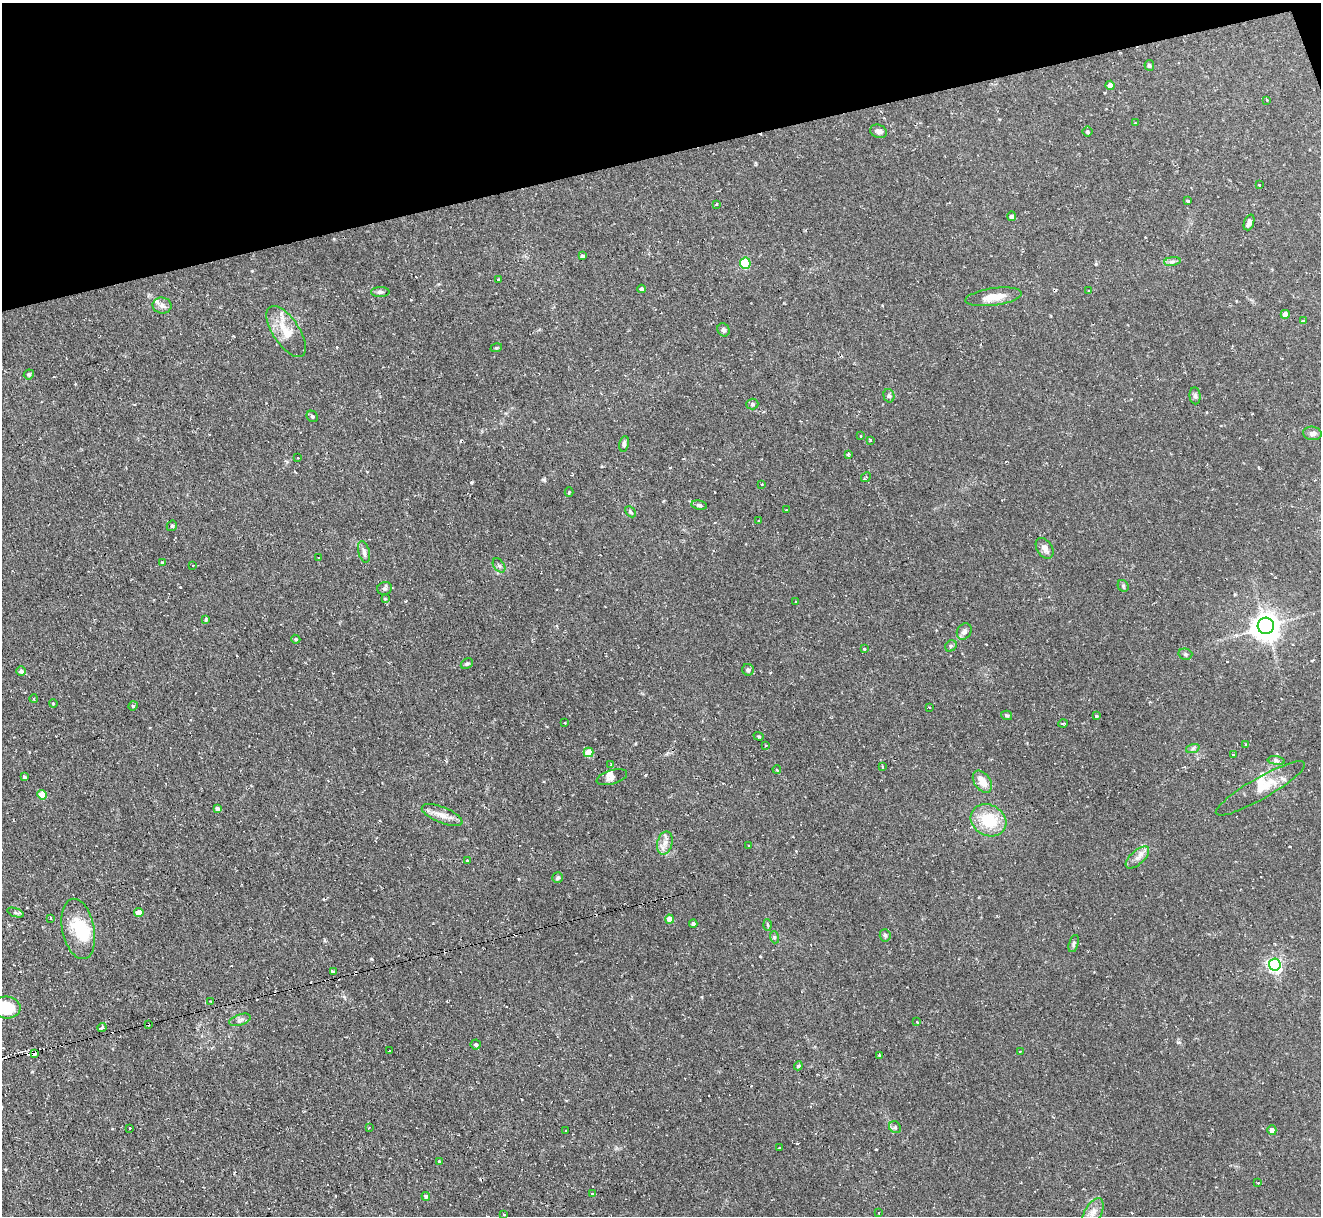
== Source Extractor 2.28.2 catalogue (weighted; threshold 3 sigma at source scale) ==
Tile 3 of 4 x 4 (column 3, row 1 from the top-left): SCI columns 2641-3959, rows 3780-4993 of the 5279 x 5261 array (HDU 1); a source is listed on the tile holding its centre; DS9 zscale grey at full resolution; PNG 1323 x 1218 px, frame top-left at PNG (2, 3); each listed source drawn as its Kron ellipse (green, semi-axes under 4 px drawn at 4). Shown black and unused: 13% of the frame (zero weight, under 2 of 3 exposures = <1% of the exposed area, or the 3 px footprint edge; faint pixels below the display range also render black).
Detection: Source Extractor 2.28.2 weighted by HDU 2 'WHT'; one run over the whole footprint, this tile lists its part. Background 0.126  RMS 0.0071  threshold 0.0318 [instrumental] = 3 sigma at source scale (4.5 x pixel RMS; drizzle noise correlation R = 1.50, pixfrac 1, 0.05/0.05 arcsec/px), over >= 5 px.
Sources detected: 154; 1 inside a brighter object's white glare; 18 cosmic-ray / hot-pixel residue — neither listed nor drawn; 3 inside a brighter listed object's ellipse — not listed separately; the other 132 listed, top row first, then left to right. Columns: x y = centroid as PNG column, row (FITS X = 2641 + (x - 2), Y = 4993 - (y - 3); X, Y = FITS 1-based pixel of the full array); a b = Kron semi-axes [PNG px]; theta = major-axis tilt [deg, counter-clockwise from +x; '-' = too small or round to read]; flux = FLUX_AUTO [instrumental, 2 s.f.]
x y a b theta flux
1149 65 5 4 - 1.4
1110 85 4 4 - 6.8
1267 100 3 3 - 0.81
1135 123 3 3 - 0.65
879 131 8 6 -21 2.6
1087 132 5 5 - 1
1259 185 3 3 - 0.76
1188 201 3 2 - 1.5
716 204 4 2 - 0.65
1012 216 5 4 - 2.2
1249 222 8 4 69 2.9
582 256 4 3 - 1.8
1172 261 8 4 8 1.7
745 263 5 5 - 38
498 280 3 2 - 0.63
642 289 4 4 - 2.3
1089 291 4 3 - 0.64
380 292 9 5 -1 1.7
994 297 28 8 8 11
162 305 9 8 - 3
1285 314 4 4 - 6.7
1303 321 3 3 - 1.4
723 330 7 5 -58 1.6
286 332 29 13 -56 14
496 348 6 3 17 0.77
29 374 5 4 - 1.1
889 396 7 5 -75 1.5
1195 396 8 5 -84 1.8
752 404 6 5 - 1.4
312 416 6 5 - 1.1
1312 433 9 6 -5 2.9
860 436 3 3 - 1.8
870 440 3 3 - 1.1
624 444 8 5 79 1.8
848 454 3 3 - 1.5
298 458 2 2 - 0.62
866 477 5 3 - 1.4
762 485 2 2 - 0.65
569 492 4 4 - 0.68
699 505 8 5 -10 1.4
786 510 2 2 - 0.47
630 512 6 4 -43 1.1
759 521 3 3 - 0.93
172 526 6 5 - 0.93
1045 548 11 7 -56 3.8
364 552 11 5 -76 2.3
319 558 3 2 - 1.1
162 562 4 3 - 0.65
193 565 3 2 - 0.9
499 565 8 5 -52 1.5
1123 586 6 5 - 1.1
384 588 7 6 - 1.5
385 599 4 3 - 0.66
796 602 3 2 - 0.72
206 619 4 3 - 0.71
1266 626 8 8 - 860
964 631 8 7 - 2.7
296 639 5 4 - 0.88
951 646 6 5 - 1.1
864 649 3 3 - 2.9
1185 654 7 5 -14 1.4
467 664 6 4 28 1.1
748 670 6 5 - 2.2
21 671 5 5 - 2.4
34 699 4 3 - 0.6
53 703 4 3 - 0.6
133 706 5 4 - 0.92
929 707 3 2 - 0.55
1007 715 5 4 - 0.97
1096 716 3 3 - 5.4
565 723 3 2 - 0.51
1063 724 5 3 - 0.81
759 736 5 4 - 0.78
1245 744 3 3 - 0.72
766 745 3 2 - 1.1
1193 748 7 4 19 1.3
589 752 5 5 - 15
1233 755 3 3 - 0.7
1276 761 8 4 -8 1.6
611 765 3 3 - 1.1
882 767 3 2 - 1.4
777 769 4 3 - 0.8
24 777 4 4 - 1.3
612 777 16 7 17 3
982 782 12 8 -55 7.4
1260 788 51 10 30 14
42 795 5 4 - 13
217 809 4 3 - 1.8
442 815 22 8 -22 6.5
988 820 18 15 -28 25
665 843 12 7 75 4.7
749 846 3 2 - 0.81
1137 857 14 7 42 4.3
468 861 4 3 - 1.8
558 878 5 5 - 1.3
139 912 4 4 - 6.4
15 913 8 4 -19 1.2
51 919 3 3 - 1.5
670 919 4 4 - 6.5
693 923 4 4 - 1.6
768 925 5 3 - 0.77
78 929 30 16 -78 25
885 935 6 5 - 1.3
774 937 6 4 -72 1
1074 944 9 4 73 1.4
1275 964 6 6 - 140
333 971 4 3 - 1.8
210 1001 3 2 - 0.48
6 1007 14 11 -4 26
240 1020 11 5 19 2.4
917 1022 3 2 - 0.62
148 1024 3 2 - 0.7
102 1027 4 3 - 1.4
476 1044 5 5 - 1.4
390 1051 3 2 - 0.61
1020 1052 3 3 - 0.8
34 1054 4 3 - 2.9
880 1055 3 2 - 1.6
798 1066 4 4 - 1.6
369 1127 2 2 - 0.64
895 1127 6 5 - 1.5
130 1128 3 3 - 0.68
1272 1130 5 4 - 3.3
566 1131 3 2 - 0.98
779 1148 3 2 - 1.4
440 1162 4 3 - 6.7
1258 1183 3 3 - 0.89
593 1194 4 3 - 2.4
426 1196 4 4 - 1.6
1093 1212 15 8 61 5.4
879 1213 3 2 - 0.9
504 1214 3 2 - 0.98
Overlapping masked pixels (flux is a lower limit): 3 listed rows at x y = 148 1024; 34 1054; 440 1162
Isophote crosses this tile's border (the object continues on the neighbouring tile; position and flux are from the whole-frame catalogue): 1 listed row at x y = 6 1007
Unlisted compact peaks at least as high as the median listed source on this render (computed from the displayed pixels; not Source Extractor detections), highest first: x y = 544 480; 472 482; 371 959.